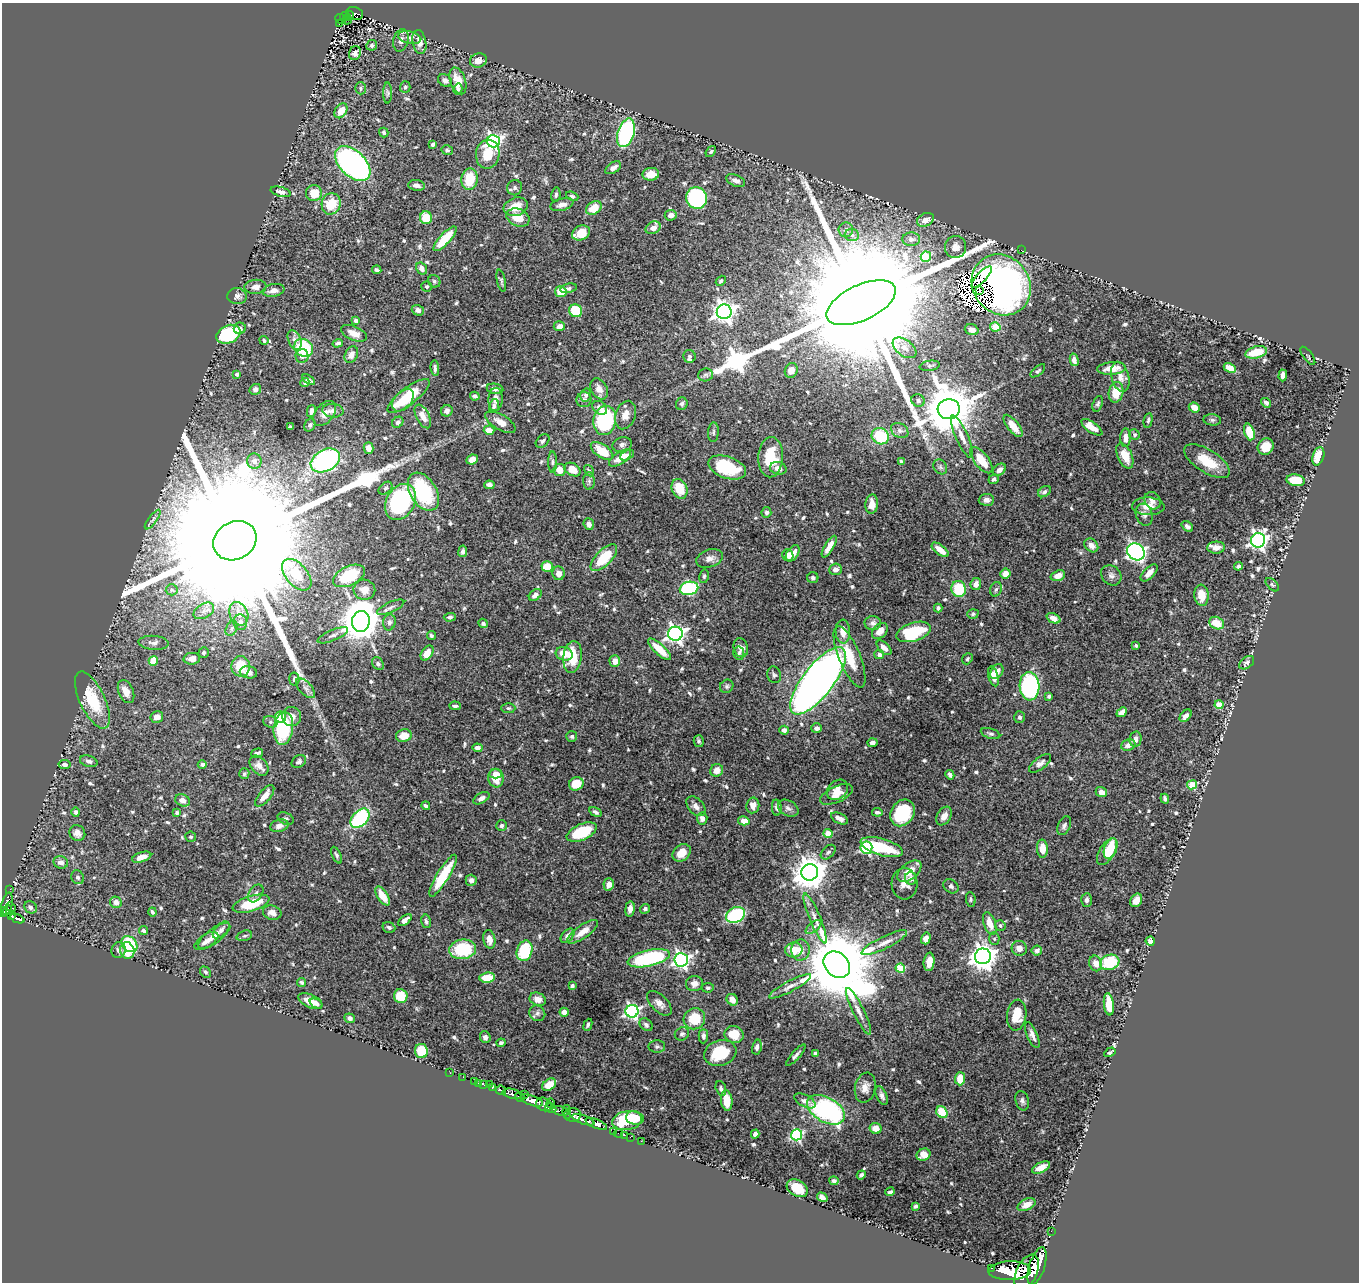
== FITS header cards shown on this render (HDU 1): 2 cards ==
NAXIS1  =                 1357
NAXIS2  =                 1280

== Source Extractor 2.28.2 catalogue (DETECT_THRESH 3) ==
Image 1357 x 1280 px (HDU 1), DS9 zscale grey, 1 PNG px = 1 image px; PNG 1361 x 1284 px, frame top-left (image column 1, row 1280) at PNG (2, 3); each listed source drawn as its Kron ellipse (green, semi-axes under 4 px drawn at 4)
Background 0.677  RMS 0.014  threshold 0.0429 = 3 sigma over >= 5 px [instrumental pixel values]
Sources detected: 718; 7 with non-positive FLUX_AUTO (blend fragments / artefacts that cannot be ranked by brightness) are neither listed nor drawn; of the other 711, the 500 brightest by FLUX_AUTO listed and drawn (211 fainter detections omitted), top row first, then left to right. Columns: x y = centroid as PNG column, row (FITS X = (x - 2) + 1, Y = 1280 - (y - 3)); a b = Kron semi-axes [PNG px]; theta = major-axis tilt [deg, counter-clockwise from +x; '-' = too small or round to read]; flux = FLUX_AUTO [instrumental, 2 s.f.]
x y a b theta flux
355 13 8 6 -16 130
350 15 4 4 - 80
345 17 6 3 -13 81
340 19 6 4 -26 120
347 20 4 2 - 20
339 24 2 2 - 7.6
410 38 12 6 -12 4.5
401 40 11 7 75 5.7
419 42 12 6 -79 8.6
372 45 5 5 - 2.5
355 53 7 5 64 3.8
478 60 8 7 - 7.2
445 81 7 6 - 4.2
458 81 14 7 -71 18
405 87 6 5 - 2
361 88 6 5 - 1.9
458 89 5 4 - 2.6
388 93 10 4 -90 2.1
341 111 8 6 55 12
384 132 5 4 - 2
626 133 15 8 72 110
493 141 6 6 - 260
433 144 4 3 - 2.3
447 150 6 4 -12 1.9
711 152 6 4 51 1.8
488 154 14 12 80 28
353 164 21 13 -44 300
613 168 9 5 33 4.5
651 174 8 6 6 9.4
469 179 11 8 79 28
736 181 10 5 -24 4.5
417 185 8 5 -8 4.6
515 188 8 7 - 3.1
281 192 10 4 -16 4.7
314 193 8 8 - 16
556 195 7 4 81 2
572 196 6 4 -22 2
697 198 11 10 - 150
331 204 11 9 75 28
562 205 12 6 14 5.4
516 207 12 9 18 15
594 208 8 6 32 18
671 215 6 5 - 7.2
426 218 6 6 - 21
518 218 12 8 -22 16
925 220 9 6 27 9.6
653 228 8 6 29 6.7
846 230 7 7 - 2.7
581 233 9 7 28 17
852 235 7 6 - 3.3
445 239 16 5 48 30
911 239 9 6 4 5.7
955 247 11 10 - 7.7
1021 250 2 2 - 11
926 257 5 5 - 39
422 268 6 5 - 5
377 270 4 3 - 1.7
982 277 14 5 47 2
434 281 6 5 - 2.1
501 281 11 4 -78 2.1
721 281 5 4 - 1.8
1001 285 32 28 -54 450
426 286 5 5 - 2
255 287 11 7 5 6
569 288 8 4 12 2.5
273 290 11 6 11 5.9
980 291 3 2 - 1.7
561 292 5 5 - 16
237 296 9 8 - 4.7
861 303 37 17 25 100000
418 310 6 5 - 2.9
576 311 6 6 - 42
724 312 7 7 - 580
356 321 4 3 - 4.9
559 326 5 5 - 5.1
995 327 5 4 - 31
240 328 6 6 - 3.6
972 330 7 5 -17 6.1
354 333 14 7 -22 9.3
228 334 12 8 23 70
264 340 4 4 - 2.2
295 340 10 6 -67 4.5
338 343 5 4 - 2.9
304 348 10 8 -37 52
905 348 13 8 -37 7.1
1256 352 11 6 14 18
351 355 9 6 63 6.3
302 356 6 6 - 3.7
689 356 6 6 - 2.1
1308 356 11 4 -53 1.7
1074 360 6 4 -76 3.6
930 366 10 5 9 2.2
435 368 8 3 -84 2.5
1112 368 14 6 5 15
1230 368 6 4 -27 10
791 370 7 6 - 9.1
1038 371 9 4 39 1.8
237 374 4 3 - 2.9
706 375 7 6 - 2.5
1283 375 6 4 88 6
1120 377 15 8 -76 8.6
309 380 7 3 -34 2.6
305 382 5 4 - 2.5
255 389 6 5 - 3.6
495 389 8 5 -11 3.3
599 389 11 8 -60 7.2
1116 392 10 7 79 24
586 395 6 5 - 3.3
409 396 25 8 37 37
475 396 5 3 - 2.5
496 399 11 7 87 5.8
403 400 13 8 47 17
584 400 7 7 - 2.9
918 401 7 6 - 3
1266 403 5 4 - 2.4
682 404 6 5 - 2.3
1098 404 8 5 71 2
494 406 7 5 76 2.3
1194 407 6 5 - 6.8
600 408 8 6 -38 7.1
949 409 11 10 - 5700
311 411 6 4 77 3.2
333 411 11 6 -5 5.3
447 411 6 5 - 3.1
325 413 14 9 52 6.6
625 415 14 10 71 8.6
423 416 13 6 -64 7.7
605 420 15 11 79 98
1148 420 7 4 78 2
1212 420 9 5 -6 2.5
398 422 6 5 - 2.8
500 422 17 7 -31 9
310 425 7 5 62 2.2
1013 426 13 5 -51 14
290 427 4 3 - 1.7
1092 427 12 5 -35 13
489 430 5 4 - 11
900 430 9 7 -33 3.6
713 432 10 5 86 2.7
1249 432 8 5 -72 22
1134 435 5 5 - 2.1
880 436 9 8 - 43
962 437 23 6 -66 8.7
1125 438 9 5 87 7.3
543 441 8 5 43 2.6
622 445 10 7 16 3.1
1266 447 8 7 - 15
369 448 6 5 - 8.5
602 451 13 6 -35 22
627 455 7 4 27 3.8
1125 456 13 7 -65 16
1318 456 9 5 73 20
771 457 20 12 86 35
620 458 12 6 34 12
472 459 6 4 25 9.7
325 460 15 10 29 200
981 460 16 7 -52 24
254 461 8 7 - 6.4
1207 461 26 11 -32 26
552 462 11 4 90 2.3
902 462 4 3 - 2.1
727 467 20 11 -19 45
940 467 8 6 -52 2.5
778 468 8 6 -15 5.8
559 470 6 6 - 12
573 470 9 6 -30 12
999 470 7 5 41 6
589 471 6 4 -58 1.7
994 479 5 4 - 2.5
1296 480 9 5 -11 24
589 481 8 6 -89 2.5
489 485 5 4 - 3.3
385 488 8 5 41 1.8
679 489 10 7 -68 27
423 492 21 13 -58 72
1044 492 7 5 33 2.4
986 500 7 6 - 4.4
1152 501 9 7 -55 4.7
400 502 19 14 59 120
872 504 9 6 85 11
1148 506 16 9 -3 11
766 512 5 5 - 2.8
1144 515 11 8 -73 4.5
153 520 12 3 54 2.2
589 524 6 5 - 5.7
1187 526 6 4 -37 3.3
1258 540 7 7 - 370
235 541 22 19 28 160000
1091 545 8 6 -44 7.2
829 547 12 4 59 10
1216 548 9 6 3 6.7
940 550 10 4 -38 10
463 551 6 4 81 3.3
1136 552 9 8 - 340
793 553 9 5 55 9.8
788 555 6 5 - 8.5
604 558 17 7 45 38
710 558 14 8 20 5.9
1238 566 4 4 - 2.5
547 567 5 5 - 20
835 569 6 5 - 5.6
559 573 7 6 - 7
1149 573 11 5 46 7.2
1005 574 5 5 - 9.7
297 575 18 11 -49 21
1111 575 11 9 -45 4.6
349 576 17 9 25 49
704 576 7 4 80 1.7
1058 576 7 5 19 9.1
813 578 5 5 - 2.5
976 584 6 5 - 6.1
1272 585 8 5 -44 1.7
689 588 9 6 11 120
959 589 8 7 - 37
996 589 7 5 71 2.5
172 590 6 5 - 2.1
364 590 11 10 - 13
535 595 7 5 38 5
1201 595 10 7 -85 13
391 607 15 5 25 4.2
938 608 4 4 - 2.8
204 611 11 7 31 5.6
239 614 12 9 -65 11
973 614 6 4 18 1.7
450 617 6 4 2 2.3
1054 618 7 4 -23 7
361 621 10 9 - 3000
240 622 8 7 - 4.6
389 622 8 6 78 3.7
483 623 5 4 - 1.9
873 623 8 7 - 4
1217 623 8 6 -24 17
232 628 8 5 62 2.5
880 631 9 6 45 8.1
843 632 12 7 -87 13
914 632 18 9 17 58
675 634 7 7 - 410
333 635 16 5 23 4.6
431 636 5 4 - 1.8
153 643 15 7 -4 4.7
1136 645 4 3 - 1.8
741 648 10 7 -75 6.4
884 648 9 5 -44 6.4
659 649 15 5 -43 19
204 653 5 5 - 1.8
427 653 8 5 56 10
739 653 7 5 -81 1.9
564 654 8 6 -17 16
879 655 5 4 - 3.8
573 657 16 9 83 29
849 657 33 10 -68 31
192 659 8 6 4 7.4
967 659 6 5 - 1.7
153 661 4 4 - 27
615 661 5 5 - 7.6
1247 663 8 5 37 3.3
378 664 7 5 -51 2.9
241 666 10 9 - 24
248 672 9 6 -10 7.3
997 672 8 5 58 5.5
774 675 8 7 - 2.5
993 676 10 5 -74 6.3
294 679 6 5 - 2.2
818 681 41 15 52 1000
727 686 7 6 - 2.2
1029 686 14 10 -86 160
306 688 12 6 -48 4.5
126 692 12 7 -67 10
1049 696 4 3 - 1.8
92 700 31 12 -65 40
1219 705 4 4 - 26
455 706 5 3 - 2.2
508 708 7 5 0 1.7
1122 712 6 4 43 6.1
292 716 10 9 - 7.9
1186 716 7 4 47 4.9
157 717 6 5 - 6.7
280 717 5 5 - 20
1019 717 6 5 - 2.5
270 722 7 5 -20 2.4
283 728 16 9 83 73
817 728 5 5 - 4.2
784 730 4 4 - 4.1
991 734 10 5 -18 2.4
404 736 8 6 14 13
572 736 5 5 - 1.9
1135 739 8 6 79 4.9
699 741 6 5 - 2
873 743 5 3 - 3.5
1128 745 7 5 21 5.5
477 748 5 4 - 5.4
257 753 6 3 17 2.3
89 761 9 5 -16 3.6
299 762 8 6 33 3.4
1040 763 13 6 37 4.5
202 764 4 4 - 3.1
65 765 6 4 -9 3.5
259 766 11 7 -47 6.9
717 770 6 6 - 6.8
244 774 5 5 - 1.8
496 774 6 5 - 7.2
950 775 5 4 - 2.3
496 778 9 7 -84 15
576 784 7 6 - 19
1192 785 5 4 - 34
837 790 11 9 40 7.7
1101 792 6 5 - 7.6
836 794 18 8 24 9.5
265 796 13 6 51 9.8
481 798 9 5 29 4.2
1165 799 5 3 - 2.4
182 800 7 6 - 6.7
753 805 8 6 81 6.9
426 806 4 3 - 2.7
696 806 11 7 -47 5
777 808 8 5 -85 3.2
788 808 11 7 -29 4.2
76 812 5 4 - 2.2
595 812 6 4 -31 2.3
877 812 5 4 - 2.9
177 813 4 3 - 2.2
902 813 14 11 56 54
944 816 10 7 57 7.7
360 818 11 7 47 86
702 818 6 5 - 5
286 819 8 5 -23 2.3
840 819 9 5 -25 5.2
744 821 6 4 -15 11
501 825 5 5 - 2.9
279 826 9 6 15 5.5
1064 826 10 6 67 3
582 832 16 8 24 42
77 833 8 7 - 5.7
828 834 4 4 - 31
191 837 5 5 - 2.1
882 847 22 8 -16 40
866 848 6 6 - 120
1111 848 11 6 70 16
1042 849 9 5 -88 13
828 852 9 5 43 2.5
1107 852 15 7 59 27
682 853 10 7 43 11
336 855 9 4 -64 2.1
142 857 10 5 18 7
61 862 7 6 - 5.2
909 871 14 8 38 13
810 872 8 8 - 1800
443 876 24 6 59 36
78 877 7 6 - 3
911 878 6 6 - 4.1
471 880 5 5 - 4
609 884 6 5 - 7.6
904 884 15 13 -86 8.8
951 886 8 6 -38 2.8
10 889 2 2 - 9.5
256 893 10 6 55 3.2
382 896 10 5 -56 16
971 899 7 5 -82 1.8
1087 900 7 5 85 3
1136 900 7 5 56 7
116 902 6 5 - 5.9
7 904 12 5 77 360
251 904 19 7 16 41
11 907 5 3 - 75
31 907 6 6 - 2.6
630 909 8 5 82 6
645 909 5 4 - 2.4
7 910 5 4 - 590
3 912 5 3 - 490
152 912 4 3 - 2
272 913 9 7 -17 6.3
735 915 10 7 27 70
11 916 4 3 - 220
815 918 27 5 -67 8.5
17 919 7 3 -21 270
405 920 8 4 37 5.1
426 921 7 5 -79 2.5
990 923 12 6 -71 11
1000 925 5 5 - 1.9
389 927 6 5 - 2.2
814 927 9 4 37 2.7
221 930 10 6 46 3.7
144 931 4 3 - 2.2
583 932 18 6 35 9.2
214 936 19 7 36 7.6
244 936 8 5 18 1.8
568 936 8 5 50 5.1
926 938 6 4 73 6.6
489 939 9 6 -79 7.5
994 939 6 5 - 1.8
206 941 13 6 32 5.3
1150 941 4 4 - 4.2
884 943 25 6 26 9.3
129 944 9 7 -47 46
1019 948 8 7 - 6.2
463 949 13 9 7 50
119 950 8 7 - 3.1
794 950 8 7 - 17
801 950 10 9 - 8.5
127 951 8 7 - 17
524 951 10 7 71 47
1037 951 5 5 - 4.6
983 956 8 8 - 980
649 958 22 8 12 110
681 960 7 6 - 320
929 962 9 5 83 11
1110 962 10 7 18 46
1096 963 8 6 -70 8
837 965 15 11 -44 14000
900 968 5 4 - 38
205 972 6 4 -47 2
487 978 8 5 5 20
302 982 5 4 - 2
694 983 8 7 - 6.3
572 986 4 3 - 2.4
790 986 23 5 28 6.8
708 988 6 5 - 2.5
401 996 7 6 - 24
538 999 8 6 -22 7.3
732 1000 6 5 - 8.2
310 1001 13 6 -25 12
659 1003 15 8 -46 7.1
316 1004 7 3 -25 2.5
1109 1004 11 5 -84 25
632 1011 6 6 - 230
859 1011 26 5 -64 7.4
564 1012 4 4 - 6.8
537 1013 8 7 - 3.3
1017 1015 15 9 81 19
350 1018 5 4 - 3.3
694 1019 11 10 - 27
588 1025 6 4 66 1.9
646 1025 7 5 -43 2.7
682 1034 7 6 - 2.7
734 1034 9 8 - 16
1032 1035 14 5 -67 5
703 1036 7 4 89 3.1
485 1037 6 5 - 3.3
501 1043 4 3 - 2.2
657 1047 8 6 0 2.3
757 1047 7 4 79 3.2
421 1051 7 6 - 30
1110 1052 6 3 31 2
720 1053 16 12 18 35
815 1053 4 3 - 3.3
796 1055 13 3 48 2.8
450 1073 2 2 - 4
463 1077 2 2 - 8.8
960 1079 6 5 - 20
474 1081 2 2 - 12
479 1083 3 2 - 19
483 1084 4 2 - 33
489 1084 2 2 - 10
549 1085 8 5 35 16
493 1087 4 3 - 170
721 1088 7 5 -73 2.2
865 1088 15 10 79 7.7
501 1090 5 4 - 320
512 1094 10 4 -13 1500
524 1094 2 2 - 94
882 1096 10 5 -67 3.5
520 1097 5 3 - 570
532 1100 12 5 -19 3300
727 1100 10 5 -85 13
805 1101 11 6 -27 4.5
1022 1101 10 6 -74 3.4
550 1103 5 3 - 270
544 1104 8 6 -31 950
551 1108 6 3 -29 460
826 1110 21 12 -30 160
561 1111 8 4 -11 430
567 1112 7 3 -81 410
942 1112 6 5 - 31
573 1115 8 7 - 390
635 1118 9 6 -12 14
583 1120 11 3 -20 1800
627 1120 15 9 11 41
596 1124 11 4 -22 2200
876 1128 6 5 - 9.5
614 1131 2 2 - 12
619 1133 4 2 - 27
755 1134 4 4 - 3.9
624 1135 2 2 - 16
796 1135 5 5 - 130
630 1137 2 2 - 11
641 1141 2 2 - 13
923 1155 7 6 - 11
1041 1167 10 5 26 7.6
861 1175 5 3 - 2
834 1181 4 4 - 2.2
797 1188 11 8 -29 18
890 1192 5 3 - 2.1
822 1197 6 4 -32 3.8
1026 1205 9 5 27 6.9
915 1206 4 3 - 1.8
1051 1231 2 2 - 9.8
1037 1266 20 7 72 5200
991 1268 3 2 - 19
1010 1271 21 9 2 8000
1027 1272 19 10 65 6000
At the frame edge (FLAGS 8, measured only in part): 1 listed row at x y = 3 912
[211 fainter detections neither listed nor drawn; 7 non-positive-flux detections neither listed nor drawn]